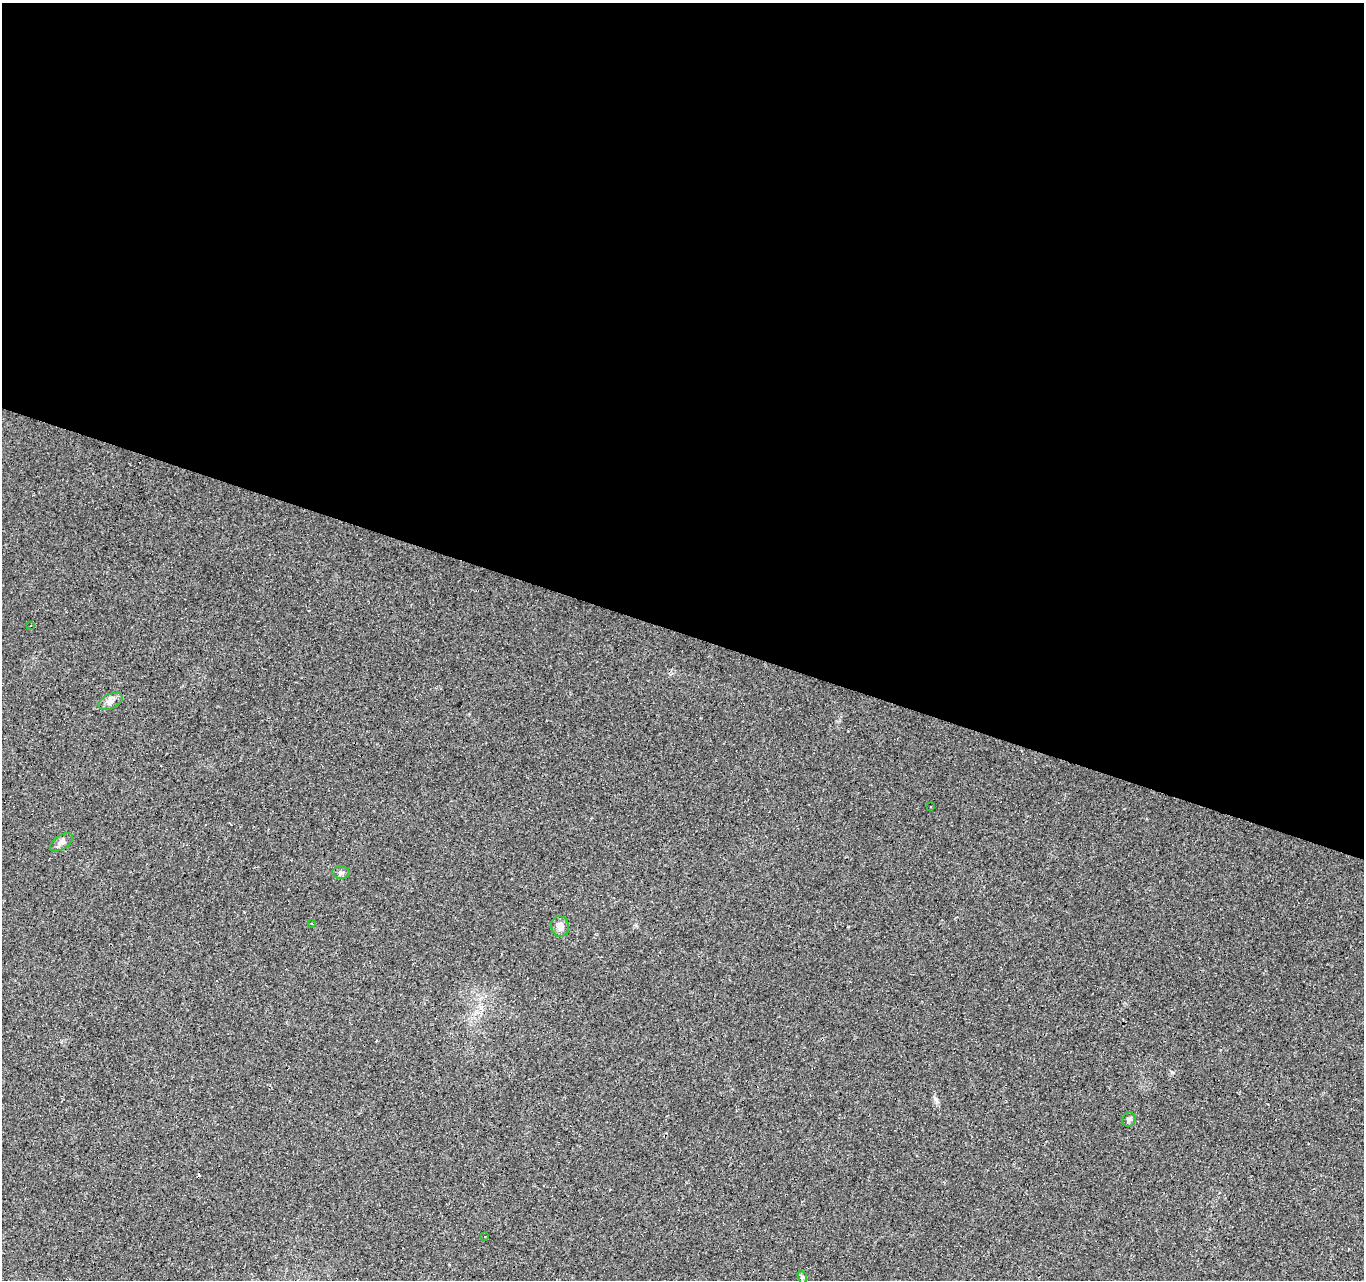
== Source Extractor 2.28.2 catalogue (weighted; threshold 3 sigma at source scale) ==
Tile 3 of 4 x 4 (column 3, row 1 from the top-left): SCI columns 2727-4088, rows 4109-5386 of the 5449 x 5596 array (HDU 1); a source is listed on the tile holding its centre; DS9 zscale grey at full resolution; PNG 1366 x 1282 px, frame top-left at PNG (2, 3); each listed source drawn as its Kron ellipse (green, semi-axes under 4 px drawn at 4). Shown black and unused: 49% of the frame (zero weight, under 2 of 3 exposures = <1% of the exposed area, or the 3 px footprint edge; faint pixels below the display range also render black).
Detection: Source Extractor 2.28.2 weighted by HDU 2 'WHT'; one run over the whole footprint, this tile lists its part. Background 0.0448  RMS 0.0067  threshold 0.03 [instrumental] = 3 sigma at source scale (4.5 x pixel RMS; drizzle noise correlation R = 1.50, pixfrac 1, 0.0396/0.0396 arcsec/px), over >= 5 px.
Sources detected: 14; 4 cosmic-ray / hot-pixel residue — neither listed nor drawn; the other 10 listed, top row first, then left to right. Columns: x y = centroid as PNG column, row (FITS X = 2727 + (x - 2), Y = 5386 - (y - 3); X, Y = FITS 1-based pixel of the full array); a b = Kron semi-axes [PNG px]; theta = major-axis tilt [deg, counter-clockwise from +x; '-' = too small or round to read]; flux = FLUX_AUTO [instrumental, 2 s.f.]
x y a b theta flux
30 625 3 2 - 0.8
110 701 13 7 24 3.6
931 807 3 2 - 0.85
62 842 13 7 33 2.9
341 872 8 6 -1 1.8
312 923 3 2 - 0.93
560 926 10 9 - 4.1
1129 1119 7 6 - 1.6
485 1237 3 2 - 0.98
802 1277 7 4 -71 1.2
Unlisted compact peaks at least as high as the median listed source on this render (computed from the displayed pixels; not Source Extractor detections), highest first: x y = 936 1099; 1172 1072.